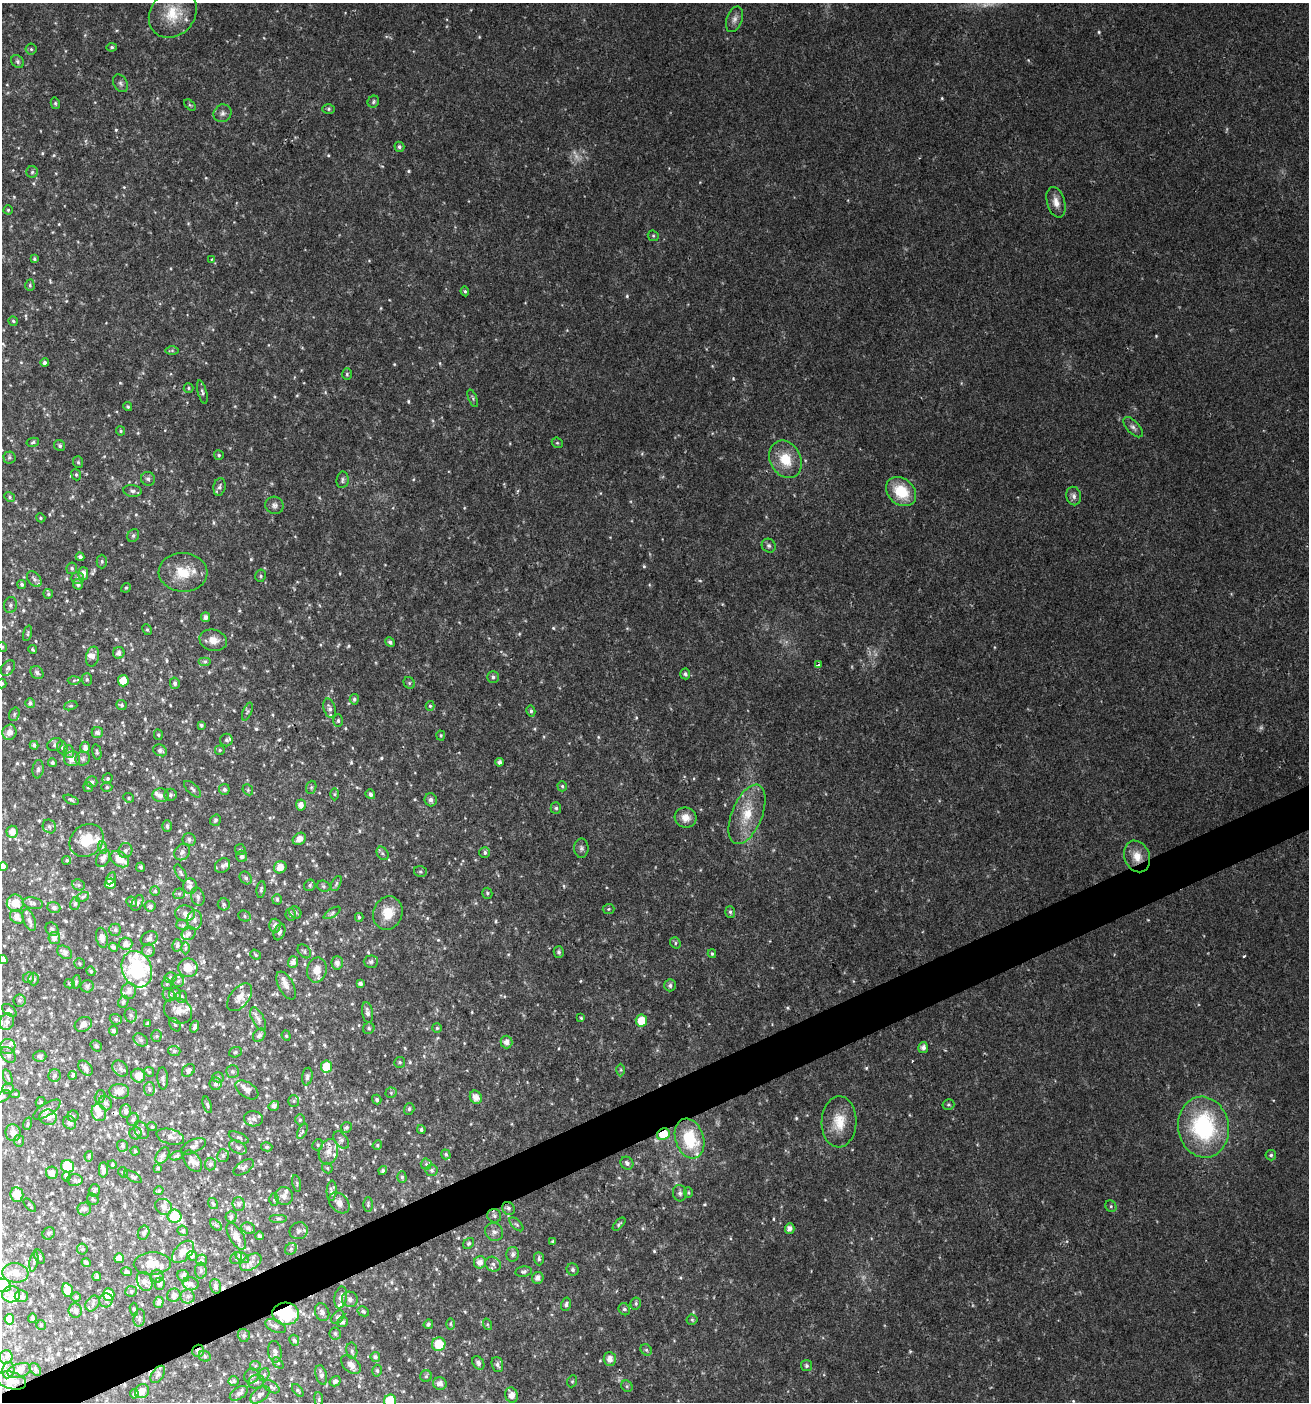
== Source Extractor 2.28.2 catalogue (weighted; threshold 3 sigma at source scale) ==
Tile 7 of 4 x 4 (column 3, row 2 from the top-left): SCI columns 2700-4006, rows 2801-4200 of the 5452 x 5599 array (HDU 1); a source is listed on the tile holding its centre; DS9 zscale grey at full resolution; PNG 1311 x 1404 px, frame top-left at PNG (2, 3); each listed source drawn as its Kron ellipse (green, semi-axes under 4 px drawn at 4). Shown black and unused: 3% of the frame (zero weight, under 2 of 3 exposures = <1% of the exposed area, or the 3 px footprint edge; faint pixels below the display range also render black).
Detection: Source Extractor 2.28.2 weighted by HDU 2 'WHT'; one run over the whole footprint, this tile lists its part. Background 0.04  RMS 0.0062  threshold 0.0277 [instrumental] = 3 sigma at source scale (4.5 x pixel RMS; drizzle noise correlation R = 1.50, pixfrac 1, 0.0396/0.0396 arcsec/px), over >= 5 px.
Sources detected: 793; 7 too faint to see at this stretch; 2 inside a brighter object's white glare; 6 cosmic-ray / hot-pixel residue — neither listed nor drawn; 65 inside a brighter listed object's ellipse — not listed separately; of the other 713, all 500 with FLUX_AUTO >= 0.868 (the completeness limit of this list) listed and drawn (213 fainter detections not listed), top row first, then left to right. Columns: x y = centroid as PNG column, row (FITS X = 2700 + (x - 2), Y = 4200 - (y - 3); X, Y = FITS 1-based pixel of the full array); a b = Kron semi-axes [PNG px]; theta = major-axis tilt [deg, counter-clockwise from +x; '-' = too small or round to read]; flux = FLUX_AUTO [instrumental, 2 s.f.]
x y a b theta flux
173 14 26 22 47 20
734 19 13 8 70 3.3
112 47 5 4 - 1.1
31 49 5 5 - 1.1
18 62 7 5 -47 1.6
120 83 9 6 -58 1.8
373 102 6 5 - 1.2
55 103 5 4 - 1
190 105 7 4 -43 0.95
329 109 6 5 - 1.1
223 113 9 8 - 2.7
399 147 5 5 - 1.5
32 172 6 5 - 1.2
1056 202 16 9 -73 5.5
8 210 4 4 - 0.89
653 236 6 5 - 0.96
34 259 4 3 - 0.93
211 259 4 3 - 1
30 285 5 4 - 0.96
465 291 5 4 - 0.97
13 321 5 4 - 0.9
172 350 7 4 0 1.1
45 363 4 4 - 1.7
347 374 6 5 - 0.9
188 388 5 4 - 0.94
202 392 12 4 -75 1.6
473 398 9 4 -68 1.2
128 407 4 4 - 0.88
1133 427 12 6 -46 2.4
121 431 4 4 - 0.9
33 442 6 4 12 1.2
557 443 6 5 - 0.89
60 446 6 5 - 1.3
219 455 5 5 - 1
9 457 6 6 - 1.3
785 459 19 15 -62 17
78 462 6 5 - 1.1
76 475 6 4 -68 1
148 479 7 6 - 2.1
342 480 8 6 82 1.5
219 487 9 6 79 1.7
132 491 9 5 -7 1.7
901 492 16 13 -40 22
1074 496 9 7 -77 2.7
10 497 5 4 - 0.98
274 505 9 8 - 2.4
41 518 5 4 - 1
133 536 7 5 60 1.3
769 546 7 6 - 1.7
80 557 4 4 - 1.9
102 561 7 5 -89 1.2
72 568 6 5 - 1.2
183 572 24 19 -2 18
83 574 6 5 - 3.1
261 576 6 5 - 1.2
77 578 6 6 - 1.6
34 579 9 6 -50 1.8
22 584 4 4 - 1.2
78 584 5 5 - 2.1
126 588 5 4 - 0.91
48 594 5 5 - 0.87
10 605 8 6 80 1.8
206 617 5 4 - 2.5
147 630 5 4 - 0.95
28 633 8 4 74 1.1
213 640 14 10 -15 6.1
390 642 5 4 - 1.6
2 647 5 4 - 0.88
33 650 4 3 - 0.9
119 653 6 5 - 2.9
92 657 10 6 77 2.7
205 661 6 4 0 1.2
819 665 3 3 - 2.6
8 668 8 6 53 1.6
37 673 7 6 - 1.9
685 674 5 5 - 1.5
493 677 6 6 - 1.5
87 679 6 5 - 1.1
74 680 6 4 2 0.87
123 681 5 5 - 8.3
2 683 5 4 - 0.97
175 683 6 5 - 1.9
409 683 6 5 - 1
354 699 5 4 - 1.4
30 703 5 4 - 1.6
121 705 5 5 - 1.2
71 706 7 4 17 0.93
430 706 5 4 - 1.1
330 708 10 5 -74 2.3
531 711 5 4 - 1.2
247 712 9 4 68 1.5
14 714 7 5 70 1
338 721 6 5 - 1.3
201 725 4 3 - 1.1
9 732 8 7 - 3.7
97 733 5 5 - 2.4
158 735 5 4 - 0.93
441 735 5 4 - 0.96
226 740 6 6 - 1.4
34 745 4 4 - 1.8
55 745 8 6 24 1.7
85 747 6 5 - 2.6
62 748 7 5 -71 1.1
160 750 7 5 -25 2
220 750 5 5 - 0.96
69 752 6 5 - 1.5
97 752 8 4 -77 1.1
72 759 8 7 - 4.9
83 759 7 7 - 1.6
499 762 4 4 - 2.2
52 763 4 4 - 1.2
38 769 9 5 82 1.6
107 779 5 5 - 1.2
91 782 6 5 - 1.4
562 786 5 4 - 1
88 787 5 5 - 1
107 787 5 4 - 1
311 787 7 5 69 0.99
193 789 11 5 -44 1.6
224 789 5 5 - 1.8
248 790 6 4 -47 0.9
335 794 6 4 90 1
370 794 5 4 - 2.1
160 795 8 7 - 3.3
170 795 6 6 - 1.4
128 798 5 4 - 0.88
71 800 8 3 -24 1
431 800 6 6 - 2.3
301 805 5 5 - 4
556 808 6 5 - 1.3
747 814 31 15 67 19
686 818 11 10 - 5.6
215 820 6 5 - 1.2
49 826 7 6 - 1.7
167 826 6 4 -89 1.6
12 832 6 5 - 4.8
299 839 7 5 37 4.4
87 840 18 15 40 16
189 840 6 6 - 2
102 847 6 4 -73 1.2
581 848 10 7 89 1.9
125 850 7 7 - 2.1
240 850 5 5 - 1
182 852 9 7 49 2.8
485 852 5 5 - 1.5
383 853 7 5 -55 1.4
242 856 5 5 - 1.9
1137 856 16 12 -68 9.1
103 858 9 6 63 3.6
120 859 10 7 -33 11
67 860 4 4 - 0.98
3 866 4 4 - 2.5
223 866 8 7 - 2.4
141 867 4 4 - 1.1
280 867 6 6 - 6.3
420 872 6 5 - 1.1
181 873 9 4 -61 1.4
111 878 6 4 61 1.2
246 878 7 5 -49 1.4
110 884 6 5 - 4.6
336 884 8 4 64 1.2
78 885 6 5 - 1.4
310 885 6 5 - 1.2
190 886 8 7 - 2.9
324 886 7 5 -21 1.2
261 889 8 4 84 1.4
155 891 5 5 - 1
487 893 5 5 - 1.1
179 894 6 5 - 1.2
83 897 7 4 28 1.1
198 897 9 6 -75 2.2
277 899 5 5 - 1.4
132 902 5 5 - 1.4
15 903 8 8 - 9.3
33 903 10 5 -10 1.9
137 903 9 5 62 1.6
75 904 6 5 - 1.2
224 904 6 6 - 1.2
150 906 5 5 - 1.8
54 908 6 5 - 2.1
609 909 6 5 - 0.99
295 912 6 5 - 1.2
730 912 6 5 - 1.3
185 913 10 8 -3 3.6
332 913 9 4 33 1.3
388 913 17 14 72 12
291 914 6 5 - 1.5
245 916 6 5 - 1.2
17 917 7 6 - 3.8
359 917 4 4 - 1.3
29 920 11 6 -68 2.8
194 920 10 7 79 2.9
183 925 6 5 - 1.1
275 926 7 6 - 2.4
52 929 7 6 - 1.5
115 930 6 6 - 1.6
280 932 8 5 69 1.8
189 933 7 6 - 2.3
54 938 6 5 - 3
102 938 10 5 -80 3.1
149 938 9 6 28 2.3
675 943 6 5 - 1.1
126 944 6 6 - 4.1
177 945 6 5 - 1.9
113 947 4 4 - 1.3
186 948 6 4 89 1
148 950 6 6 - 1.6
304 951 8 5 -47 1.3
65 952 8 6 -37 3.1
559 952 6 5 - 1.5
712 954 4 3 - 1
255 955 6 4 -39 0.96
3 960 4 4 - 3.2
293 962 6 5 - 2.7
371 962 7 6 - 1.6
79 963 5 5 - 0.91
337 963 6 5 - 2.9
188 968 10 9 - 7.6
137 969 19 14 -68 49
317 970 12 10 78 7
91 971 4 4 - 1
170 977 6 5 - 1.2
28 978 6 5 - 1.3
34 979 6 5 - 1.6
178 981 6 6 - 1.4
76 982 7 4 81 0.94
360 983 4 4 - 1.9
69 984 5 4 - 0.99
167 984 5 5 - 0.9
286 985 15 7 -62 3.9
670 985 6 5 - 2
87 986 6 6 - 1.9
129 991 8 7 - 3.6
175 994 6 6 - 1.9
169 995 7 6 - 1.7
181 997 6 5 - 1.4
240 997 16 9 51 4.8
19 1000 6 6 - 1.3
123 1002 6 5 - 1.3
9 1010 8 5 -40 1.6
178 1011 15 12 -32 6.3
367 1013 10 5 -81 2.7
131 1015 7 6 - 2
581 1018 4 4 - 0.88
116 1019 6 5 - 1.3
258 1019 12 6 -62 2.8
641 1021 6 5 - 12
7 1022 8 7 - 2.8
83 1024 9 7 30 3.9
148 1024 4 3 - 1.6
175 1025 7 5 -52 1.3
195 1027 6 4 72 1.7
369 1028 6 5 - 1.3
437 1028 5 5 - 1
113 1031 5 4 - 1.8
259 1035 7 5 52 1.9
156 1036 5 5 - 1
286 1036 5 4 - 0.88
141 1040 8 6 -36 1.5
506 1042 6 6 - 3.8
96 1046 6 5 - 1.1
8 1047 8 7 - 2.3
923 1048 5 5 - 2.6
174 1051 6 5 - 1.1
235 1052 6 5 - 1.1
8 1055 9 6 -47 1.9
40 1056 6 5 - 1.7
400 1062 5 5 - 1.1
326 1067 6 5 - 15
85 1068 8 6 -49 2.7
120 1068 9 7 -50 2.4
188 1070 7 5 48 2.1
621 1070 6 4 90 0.95
232 1071 6 6 - 1.4
149 1072 5 4 - 0.9
73 1075 4 4 - 1.3
55 1076 6 6 - 1.4
138 1076 7 6 - 5.7
307 1076 9 5 79 1.8
8 1077 8 4 -71 1.1
218 1077 5 5 - 0.94
163 1078 11 5 -86 1.6
216 1084 6 6 - 1.9
8 1089 6 5 - 1.6
149 1089 7 5 -88 1.7
247 1090 13 7 -34 3.2
119 1091 10 7 -4 5.5
391 1093 5 5 - 0.96
15 1094 5 4 - 0.89
3 1096 9 5 33 1.4
100 1097 6 5 - 1.3
476 1097 7 6 - 5.2
377 1099 5 4 - 1.3
294 1101 6 5 - 1
41 1102 5 4 - 0.9
106 1103 7 6 - 2.1
948 1104 6 5 - 1
207 1105 8 4 -72 0.99
274 1106 5 4 - 2.2
409 1109 6 5 - 1.4
47 1110 16 6 32 2.8
125 1111 7 5 87 2.2
99 1113 9 7 -67 4.3
73 1116 5 5 - 1.1
48 1117 9 7 -9 3.1
133 1119 7 6 - 1.6
254 1119 9 7 -5 3
300 1120 5 5 - 0.99
839 1122 25 17 88 15
70 1123 7 6 - 2.6
27 1124 6 4 70 0.88
152 1127 5 4 - 0.92
346 1127 5 5 - 1.4
1203 1127 30 25 -80 75
421 1129 4 4 - 1.3
141 1130 9 6 -59 2.1
302 1131 8 4 65 1.2
13 1133 8 7 - 4.8
135 1133 6 6 - 1.4
663 1134 7 5 25 15
170 1137 14 7 -15 3.2
239 1137 10 5 -23 1.3
690 1139 20 14 -72 34
341 1140 10 6 -54 2.1
19 1141 6 5 - 1.4
318 1145 6 5 - 1.1
377 1145 5 4 - 0.87
122 1146 5 5 - 1.3
193 1146 13 6 25 2.5
238 1147 9 6 -31 1.9
267 1147 5 4 - 1.1
135 1151 4 4 - 0.89
328 1152 13 9 73 5
446 1154 5 4 - 1.1
162 1155 9 6 56 2.4
1271 1155 5 5 - 1.3
89 1156 5 4 - 1.2
176 1156 6 4 22 1.2
223 1156 6 6 - 1.5
193 1161 12 7 -56 3.7
627 1163 7 6 - 2.2
210 1164 6 5 - 1.8
426 1164 5 5 - 1
112 1165 4 4 - 1.4
68 1166 7 6 - 27
244 1167 12 6 33 1.9
158 1168 4 3 - 1.1
327 1168 6 4 -49 0.94
103 1170 7 4 89 2.6
383 1170 4 4 - 1.4
432 1170 6 6 - 1.5
123 1172 5 4 - 1.2
52 1173 6 6 - 4
66 1176 5 4 - 2.1
133 1177 10 4 -30 1.3
402 1177 6 4 -88 1.2
75 1180 8 6 -4 1.9
297 1183 8 3 -77 0.9
94 1190 6 5 - 1.7
159 1191 5 4 - 0.91
332 1191 10 5 86 2.1
680 1193 8 7 - 1.9
688 1193 5 4 - 0.9
17 1195 7 6 - 8.6
284 1196 9 8 - 3.7
93 1199 6 5 - 1.1
274 1199 6 4 90 1.1
339 1203 12 8 -47 4.4
213 1204 6 4 -56 1.2
239 1204 7 6 - 1.8
368 1204 7 4 89 1.1
30 1205 8 3 -50 0.94
1111 1206 6 5 - 1.2
164 1207 9 7 -34 2.8
508 1208 7 6 - 1.8
84 1209 6 6 - 2.3
174 1216 7 6 - 20
494 1216 7 6 - 1.7
231 1217 5 5 - 1.6
278 1218 9 4 0 1.2
516 1224 9 4 -44 1.2
619 1224 8 4 46 1.1
216 1225 7 4 -45 1.1
248 1228 7 5 -22 1.9
790 1228 5 4 - 2.9
183 1231 5 5 - 1.2
299 1231 9 8 - 2.4
494 1232 9 8 - 2.8
49 1233 6 5 - 1.3
144 1233 7 5 68 2.2
236 1236 15 7 -59 4.7
259 1236 4 4 - 1.4
553 1242 4 3 - 1.2
469 1243 6 5 - 1.2
82 1249 5 5 - 0.92
291 1249 6 5 - 1.2
183 1252 13 8 45 6.1
513 1254 7 6 - 1.9
192 1256 5 5 - 1.6
39 1257 8 4 -64 1.2
242 1257 7 4 -32 1.5
119 1258 5 5 - 5
236 1258 6 5 - 1.4
539 1259 7 5 -87 1.5
201 1260 5 5 - 1.8
34 1262 10 4 79 1.3
251 1262 12 7 33 3.7
480 1262 6 6 - 3.7
86 1263 5 3 - 1.3
152 1264 18 11 3 7.5
493 1264 8 7 - 2.3
573 1269 6 5 - 1.6
201 1271 8 6 88 1.6
127 1272 5 4 - 1.3
524 1272 8 5 8 1.5
15 1273 13 9 -5 6
97 1276 4 3 - 1.2
157 1276 6 6 - 2.1
183 1276 6 5 - 2.1
538 1278 6 5 - 3.2
145 1281 10 7 -65 3.9
160 1284 6 5 - 2.1
191 1284 8 6 -16 2.5
2 1285 9 6 -11 35
216 1286 7 5 -74 2
67 1290 7 5 -78 7.2
131 1291 6 5 - 1
11 1294 9 8 - 3.2
109 1294 6 5 - 8.8
174 1295 7 6 - 2.7
21 1296 6 6 - 1.6
188 1296 7 7 - 1.9
76 1297 5 5 - 1.2
341 1297 11 6 79 3.1
350 1299 8 7 - 2.3
106 1300 7 6 - 1.8
159 1302 5 5 - 2.4
93 1303 8 6 57 1.9
566 1304 6 5 - 1.6
636 1304 6 5 - 1.2
624 1309 6 5 - 1.5
134 1310 7 3 -84 1.1
75 1311 7 6 - 2.4
363 1311 6 4 -29 1.3
322 1312 9 7 -69 2.8
286 1314 13 11 -5 41
338 1317 7 5 45 1.3
32 1318 5 4 - 1.5
139 1318 9 6 82 1.7
9 1319 5 5 - 4.7
692 1320 5 5 - 0.88
342 1322 5 5 - 1.7
428 1324 5 4 - 1.3
450 1324 6 4 -89 0.97
487 1324 6 4 -72 0.95
41 1325 5 5 - 1
275 1326 11 6 -23 2.1
335 1333 6 5 - 1.3
244 1335 6 6 - 1.3
294 1340 5 4 - 1.3
439 1344 7 7 - 14
646 1350 6 5 - 1
198 1351 6 6 - 2.5
352 1351 8 5 -81 1.6
275 1352 11 6 -81 2.7
205 1356 6 5 - 1.3
6 1357 7 6 - 2.1
375 1357 5 4 - 1.7
610 1359 7 6 - 4.4
278 1363 6 4 -44 1
478 1363 7 5 -55 2
351 1365 11 7 -43 3.9
497 1365 8 5 -72 2.2
255 1366 5 5 - 1
806 1366 5 5 - 1.4
35 1369 7 5 -53 1.6
8 1370 8 6 80 2.3
19 1370 12 7 17 4.3
377 1371 6 4 -86 1.2
158 1374 10 6 55 1.8
264 1374 6 5 - 1.2
321 1375 10 5 -76 2.7
251 1376 8 7 - 2
426 1376 6 5 - 1.2
11 1380 15 8 -15 6.3
234 1381 5 5 - 1.1
335 1381 6 5 - 1.5
572 1381 6 4 68 0.94
256 1382 8 6 22 2
440 1384 7 6 - 3.7
627 1386 6 5 - 1
271 1387 9 5 -32 1.5
298 1390 7 4 -50 1.1
142 1391 7 6 - 4.5
239 1393 10 5 33 2.4
134 1394 4 4 - 1.9
260 1395 11 6 38 2.3
512 1395 8 6 -72 4.8
319 1399 7 3 -83 0.91
390 1401 6 6 - 23
Overlapping masked pixels (flux is a lower limit): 4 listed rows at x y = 1137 856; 663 1134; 286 1314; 198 1351
Isophote crosses this tile's border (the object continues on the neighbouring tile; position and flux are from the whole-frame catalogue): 9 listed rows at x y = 173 14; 9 457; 2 647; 2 683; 3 866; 3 960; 3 1096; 2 1285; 390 1401
Unlisted compact peaks at least as high as the median listed source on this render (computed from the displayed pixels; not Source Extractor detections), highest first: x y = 14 197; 910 1351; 340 573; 297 395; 436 1269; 577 1079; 239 611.